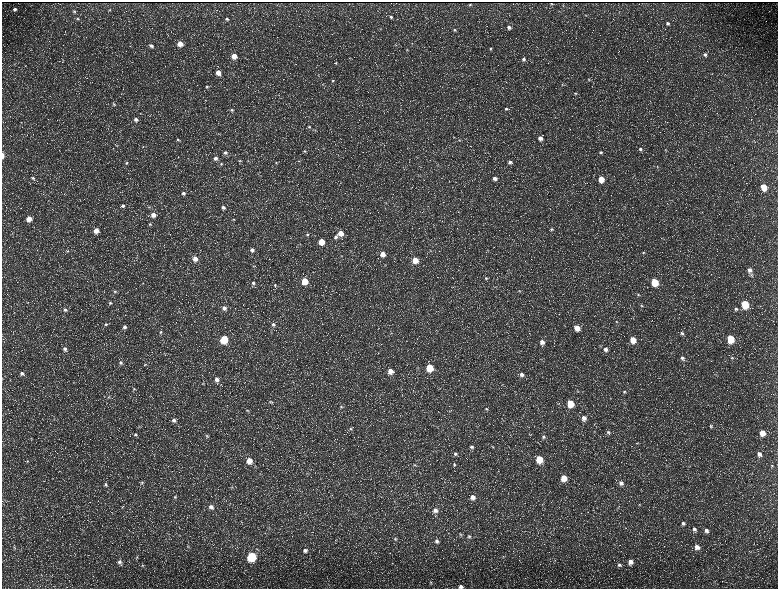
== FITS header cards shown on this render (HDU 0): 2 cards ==
NAXIS1  =                 1552 / length of data axis 1
NAXIS2  =                 1173 / length of data axis 2

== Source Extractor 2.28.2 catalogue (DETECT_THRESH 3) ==
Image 1552 x 1173 px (HDU 0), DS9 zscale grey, zoomed out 1/2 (1 PNG px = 2 x 2 image px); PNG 780 x 591 px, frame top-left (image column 1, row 1173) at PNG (2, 2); no overlay
Background 214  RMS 9.6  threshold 28.9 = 3 sigma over >= 5 px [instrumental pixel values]
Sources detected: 224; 35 cannot appear on this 1/2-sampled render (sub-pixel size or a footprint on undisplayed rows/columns) and are not listed; the other 189 listed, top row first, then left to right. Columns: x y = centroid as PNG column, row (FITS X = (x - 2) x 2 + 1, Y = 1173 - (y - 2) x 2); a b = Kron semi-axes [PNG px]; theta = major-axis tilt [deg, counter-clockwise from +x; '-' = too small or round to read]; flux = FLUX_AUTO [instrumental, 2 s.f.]
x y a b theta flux
551 3 2 1 - 1200
470 5 2 2 - 1500
15 9 4 3 - 4300
110 10 4 3 - 1500
74 11 4 3 - 2200
586 15 3 3 - 1300
391 17 4 4 - 2900
78 19 4 3 - 2500
227 19 4 3 - 2900
668 23 4 3 - 3300
509 27 5 4 - 6500
381 29 4 3 - 1300
454 30 4 3 - 2800
412 43 3 2 - 1000
180 44 4 4 - 23000
151 46 5 4 - 5000
490 49 4 4 - 2000
407 50 3 3 - 1200
705 55 6 5 - 5700
234 56 4 4 - 22000
523 59 4 4 - 4100
336 63 4 4 - 2300
14 64 3 3 - 1400
218 72 5 4 - 16000
589 79 3 3 - 1200
333 80 4 3 - 2100
562 84 4 2 - 1300
207 86 5 4 - 3000
575 93 4 3 - 1400
114 104 6 4 -61 2600
506 109 5 4 - 3400
232 110 4 4 - 3200
136 119 5 4 - 6400
309 127 4 4 - 2400
454 137 4 2 - 1200
540 138 4 4 - 9900
178 140 5 4 - 3400
459 140 3 2 - 1300
117 146 3 3 - 1100
143 147 2 2 - 910
640 149 4 4 - 4000
665 150 3 3 - 1200
304 151 4 4 - 2000
225 152 5 5 - 5200
601 152 4 3 - 3000
3 155 5 2 - 9000
216 158 5 5 - 6400
240 161 5 3 - 1800
299 161 3 2 - 1200
510 162 5 4 - 6000
126 163 4 4 - 3000
276 163 4 4 - 2100
221 164 5 4 - 3000
657 166 4 2 - 1300
420 176 3 2 - 1000
33 178 4 4 - 2600
495 178 5 4 - 8800
601 179 5 4 - 32000
763 187 5 4 - 38000
183 193 5 4 - 5400
386 203 3 3 - 1300
123 206 5 4 - 4800
149 207 3 3 - 1500
223 207 5 4 - 6800
153 215 5 5 - 13000
29 219 5 5 - 21000
234 219 4 3 - 1500
150 224 5 4 - 2600
552 229 5 4 - 2800
96 230 5 4 - 18000
340 233 5 5 - 20000
12 234 3 2 - 1100
307 235 4 4 - 3100
336 237 5 5 - 5400
321 241 5 4 - 32000
300 244 3 2 - 1300
252 250 6 5 - 7500
67 251 4 3 - 1500
643 253 4 4 - 2200
383 254 5 5 - 16000
341 256 4 3 - 1600
195 259 5 5 - 16000
415 260 5 5 - 30000
385 265 4 3 - 1600
254 266 4 3 - 1800
750 270 6 5 - 9300
486 278 5 4 - 3500
305 281 5 5 - 41000
655 282 5 4 - 66000
253 283 5 5 - 4900
275 285 5 4 - 3300
115 291 4 4 - 2800
519 291 5 3 - 2300
638 294 4 3 - 2200
110 303 5 4 - 2700
745 304 5 4 - 90000
642 306 5 4 - 2300
224 308 6 5 - 8500
736 309 6 5 - 4500
65 310 6 5 - 5300
616 322 5 4 - 2700
106 324 5 4 - 3200
273 324 6 5 - 5700
124 327 5 4 - 5200
577 328 5 4 - 23000
161 332 5 4 - 3100
391 333 3 2 - 1100
682 333 6 4 -31 4000
224 339 5 5 - 93000
730 339 5 4 - 76000
633 340 5 4 - 32000
542 342 6 5 - 11000
65 349 5 5 - 6300
605 349 6 5 - 7400
682 358 6 4 -55 5200
732 358 4 4 - 2400
121 363 5 4 - 4100
145 364 5 3 - 2400
418 368 4 3 - 1700
430 368 5 4 - 63000
390 371 5 5 - 16000
22 373 5 5 - 5500
522 374 5 5 - 7500
217 379 6 5 - 9700
73 382 5 2 - 1500
203 384 5 4 - 2300
134 389 5 4 - 2400
624 392 5 4 - 2800
109 397 4 4 - 2000
270 402 4 4 - 2500
570 403 5 4 - 52000
341 407 5 4 - 3200
486 409 5 4 - 3100
247 410 5 4 - 2300
584 418 6 5 - 11000
54 419 3 2 - 1200
174 420 5 5 - 6400
711 426 5 5 - 3100
139 427 4 3 - 1700
351 429 5 5 - 3600
594 431 3 2 - 1100
608 432 5 4 - 3700
762 433 6 5 - 22000
135 434 5 5 - 3400
207 436 5 5 - 3200
543 437 5 4 - 4000
31 438 4 3 - 1700
637 443 4 4 - 2100
472 447 6 5 - 4600
493 447 4 3 - 1600
455 454 6 5 - 5100
759 454 6 6 - 10000
539 459 5 4 - 52000
27 461 4 3 - 1900
249 461 6 5 - 24000
454 464 5 4 - 3300
414 465 5 4 - 2900
772 465 5 3 - 2400
564 478 5 5 - 32000
142 482 5 4 - 2600
621 483 5 5 - 6900
105 484 5 5 - 3400
232 487 5 3 - 1800
175 497 6 4 56 3600
473 497 5 5 - 13000
639 505 4 3 - 1500
211 507 6 5 - 7800
618 508 3 2 - 1200
435 510 6 6 - 10000
683 523 5 4 - 4800
694 529 5 5 - 4900
706 530 6 5 - 7500
460 534 4 3 - 2100
469 536 5 4 - 3600
395 539 5 4 - 2800
437 541 6 5 - 6200
188 547 5 3 - 1900
697 547 5 5 - 11000
14 548 6 3 -44 2200
305 550 5 5 - 6500
252 556 5 5 - 160000
503 556 3 2 - 1400
137 557 4 3 - 1900
120 562 6 5 - 5600
630 562 5 5 - 13000
142 565 5 3 - 2000
619 565 6 4 -16 4600
431 582 4 3 - 1500
461 586 6 4 -2 7200
At the frame edge (FLAGS 8, measured only in part): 2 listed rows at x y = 3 155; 461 586
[35 sub-pixel or undisplayed-footprint detections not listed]